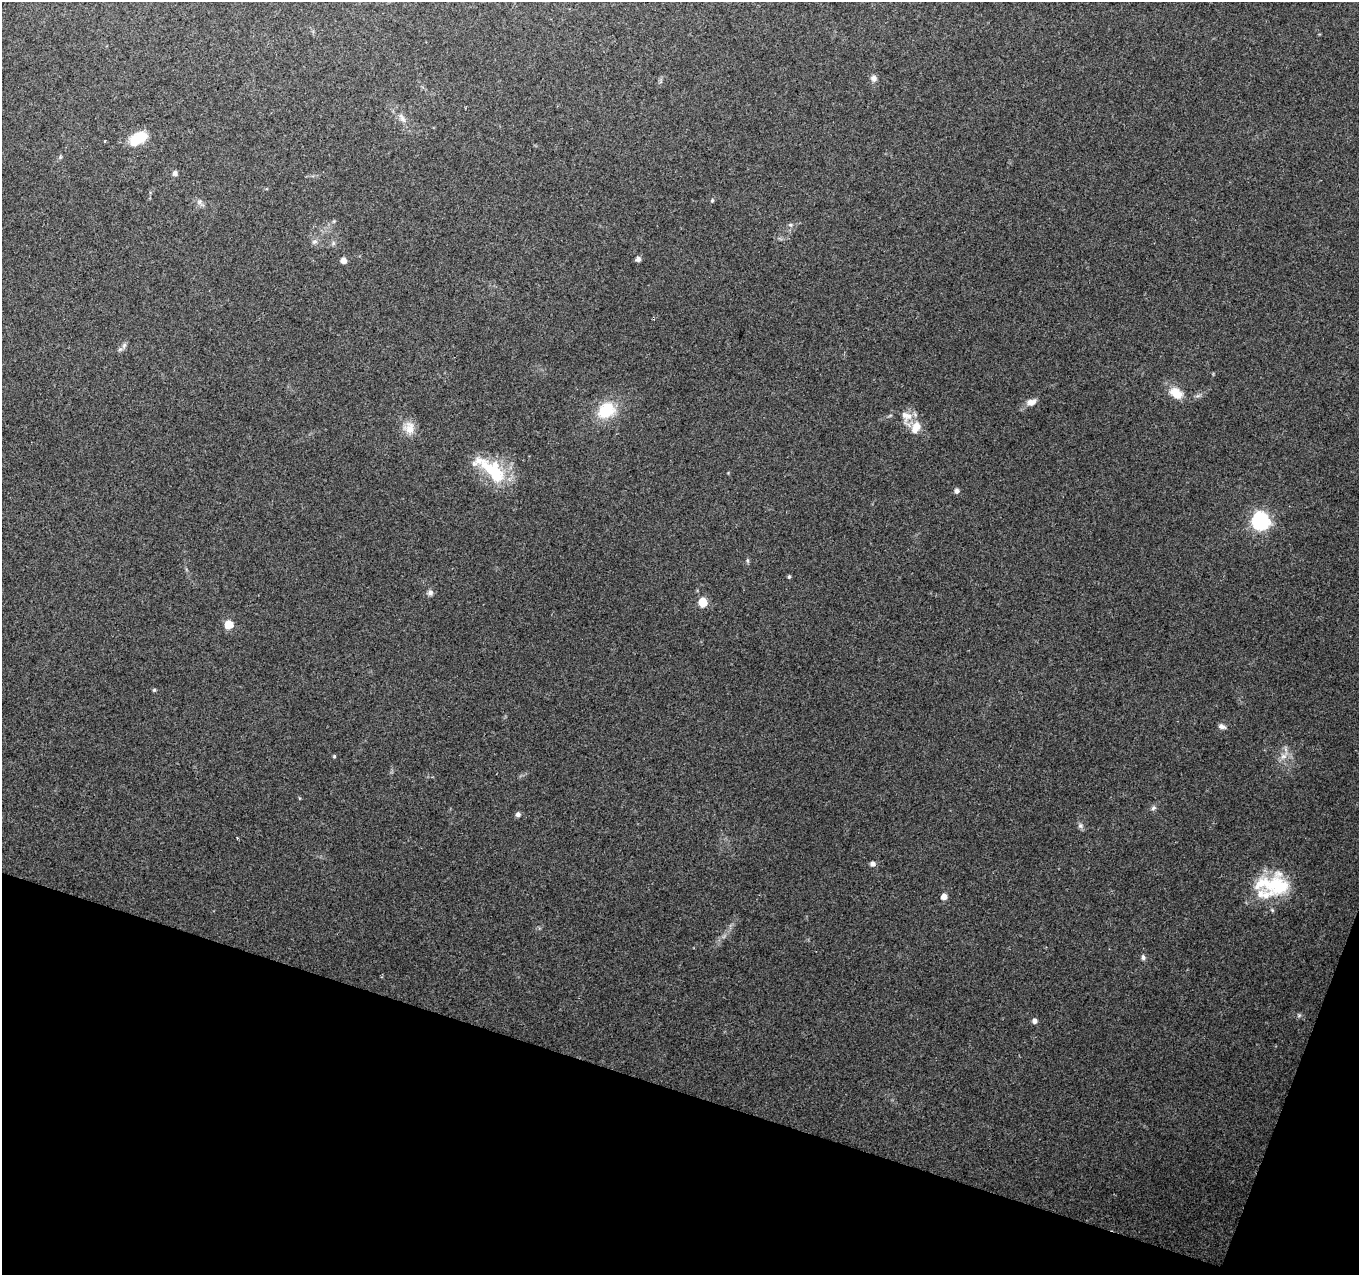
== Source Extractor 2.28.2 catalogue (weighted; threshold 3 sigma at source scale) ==
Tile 15 of 4 x 4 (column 3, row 4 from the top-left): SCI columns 2715-4071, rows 218-1490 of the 5439 x 5590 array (HDU 1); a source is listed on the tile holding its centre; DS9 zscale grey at full resolution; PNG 1361 x 1277 px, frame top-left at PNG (2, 2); no overlay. Shown black and unused: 16% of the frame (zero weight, under 2 of 3 exposures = <1% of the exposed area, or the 3 px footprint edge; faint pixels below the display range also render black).
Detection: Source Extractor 2.28.2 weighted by HDU 2 'WHT'; one run over the whole footprint, this tile lists its part. Background 0.153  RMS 0.0078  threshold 0.0352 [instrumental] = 3 sigma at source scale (4.5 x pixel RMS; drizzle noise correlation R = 1.50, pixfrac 1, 0.0396/0.0396 arcsec/px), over >= 5 px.
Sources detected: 44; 1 too faint to see at this stretch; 1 inside a brighter object's white glare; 1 cosmic-ray / hot-pixel residue — not listed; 3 inside a brighter listed object's ellipse — not listed separately; the other 38 listed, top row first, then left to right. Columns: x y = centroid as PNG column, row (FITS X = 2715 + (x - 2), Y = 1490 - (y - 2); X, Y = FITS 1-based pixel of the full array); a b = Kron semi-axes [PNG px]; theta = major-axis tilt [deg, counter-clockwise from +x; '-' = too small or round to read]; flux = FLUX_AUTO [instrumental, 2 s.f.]
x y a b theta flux
874 78 8 7 - 3.4
402 118 15 6 -59 4.4
138 138 20 11 30 22
60 157 6 4 72 1
175 173 8 6 80 2
712 200 5 4 - 0.96
200 202 8 6 56 2.5
790 225 5 5 - 1.4
314 241 8 7 - 2.5
638 259 5 4 - 3.8
343 260 5 4 - 6.7
124 345 9 6 63 2.5
1176 393 16 11 -34 14
1031 402 13 8 21 5.1
606 410 19 15 37 31
906 417 22 13 -72 10
916 427 15 10 65 11
409 428 18 15 -81 10
492 470 37 22 -33 41
957 491 6 6 - 2.4
1260 521 7 7 - 280
747 561 7 4 -82 1.2
789 577 5 4 - 1.1
430 592 9 7 43 2.6
703 602 6 5 - 27
229 625 5 5 - 23
154 690 5 4 - 1
1222 726 9 6 -21 3
334 756 5 4 - 0.86
1284 756 10 7 0 4.8
1153 808 7 5 18 1.9
518 814 5 5 - 2.6
1080 826 7 7 - 2.2
872 864 6 6 - 2.8
1277 885 35 29 -20 46
944 897 5 5 - 7.1
1143 957 7 5 -84 2
1035 1021 5 5 - 3.3